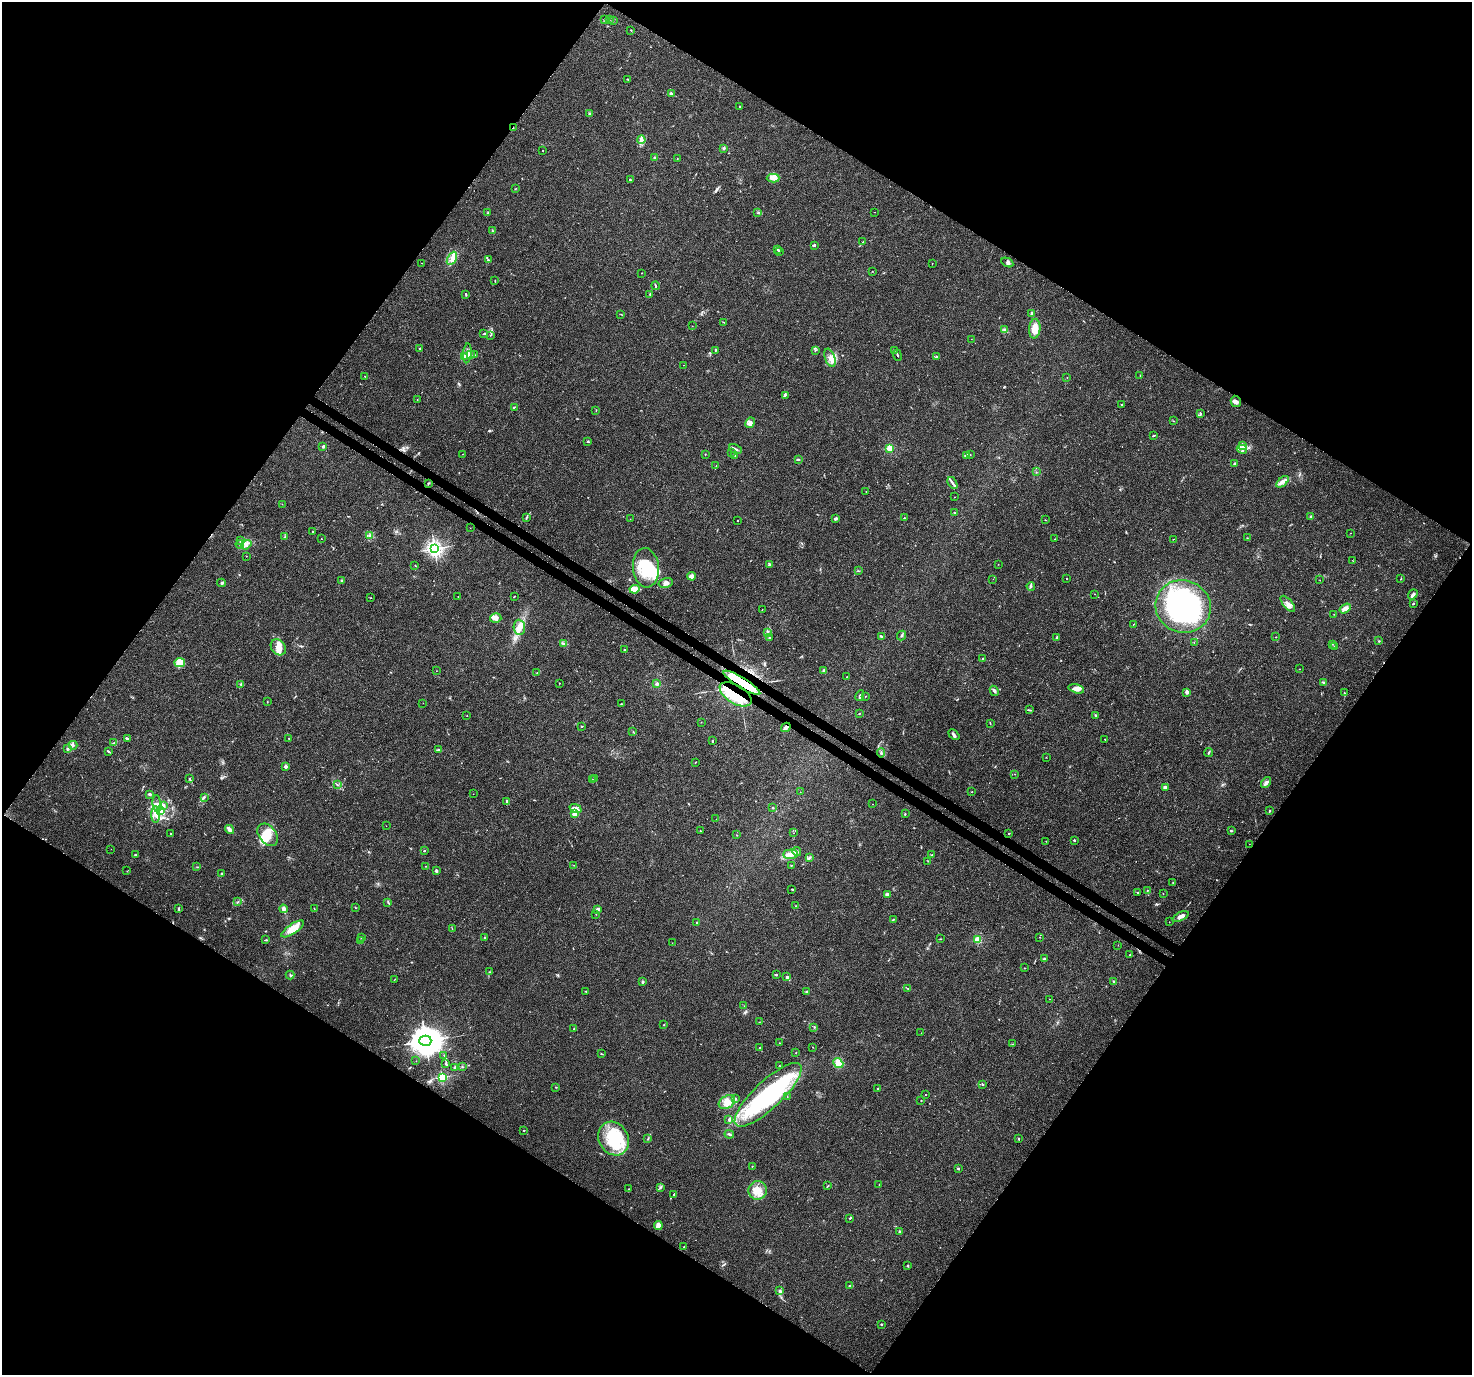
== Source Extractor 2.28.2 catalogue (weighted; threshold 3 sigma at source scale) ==
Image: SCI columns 35-5914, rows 236-5727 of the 5958 x 6028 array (HDU 1 of 3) = the unmasked area's bounding box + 8 px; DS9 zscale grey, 4 x 4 block average (1 PNG px = mean of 4 x 4 image px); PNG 1474 x 1377 px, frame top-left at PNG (2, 2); each listed source drawn as its Kron ellipse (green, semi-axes under 4 px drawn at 4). Shown black and unused: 49% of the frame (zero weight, under 3 of 4 exposures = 5% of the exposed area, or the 3 px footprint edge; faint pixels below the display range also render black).
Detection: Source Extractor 2.28.2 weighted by HDU 2 'WHT'. Background 0.0157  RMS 0.0026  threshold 0.0117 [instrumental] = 3 sigma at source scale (4.5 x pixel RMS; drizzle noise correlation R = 1.50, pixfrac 1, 0.0396/0.0396 arcsec/px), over >= 5 px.
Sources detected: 425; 3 too faint to see at this stretch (4 x 4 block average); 9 inside a brighter object's white glare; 7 cosmic-ray / hot-pixel residue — neither listed nor drawn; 12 coinciding with a brighter row at this scale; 44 inside a brighter listed object's ellipse — not listed separately; the other 350 listed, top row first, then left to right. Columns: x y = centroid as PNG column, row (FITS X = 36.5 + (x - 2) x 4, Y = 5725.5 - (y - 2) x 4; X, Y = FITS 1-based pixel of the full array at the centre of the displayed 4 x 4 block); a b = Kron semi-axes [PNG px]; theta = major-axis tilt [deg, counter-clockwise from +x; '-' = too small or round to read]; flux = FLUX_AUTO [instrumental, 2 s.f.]
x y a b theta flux
604 19 2 2 - 0.45
609 20 2 2 - 0.72
613 21 2 2 - 0.3
631 30 2 2 - 1.2
628 79 2 2 - 0.95
671 93 4 2 - 2.4
739 106 2 2 - 0.56
589 114 3 2 - 1.5
513 128 2 2 - 0.91
641 140 4 4 - 3.9
724 148 3 2 - 1.6
543 151 2 2 - 0.51
655 158 3 2 - 1.9
677 158 2 2 - 0.43
773 178 6 3 1 5.6
630 180 3 2 - 1.9
515 189 2 2 - 0.5
875 212 2 2 - 0.24
488 213 2 2 - 1.2
758 213 4 2 - 1.8
492 231 2 2 - 1.4
863 242 3 2 - 0.71
814 245 2 2 - 4
778 249 4 2 - 2
779 252 2 2 - 3.6
452 258 7 4 62 9.7
488 260 3 2 - 1.6
1007 262 6 3 -27 3.9
422 263 2 2 - 0.35
932 263 2 2 - 0.35
872 271 2 2 - 0.4
642 273 2 2 - 0.41
495 281 2 2 - 0.85
655 286 4 2 - 2.4
650 294 3 2 - 0.82
466 295 2 2 - 1.4
1032 313 3 2 - 4.2
621 314 2 2 - 0.73
724 322 2 2 - 0.59
692 326 2 2 - 0.32
1035 329 10 5 85 20
1005 330 2 2 - 1.1
483 334 3 2 - 0.9
490 335 2 2 - 0.78
971 339 2 2 - 0.25
420 348 2 2 - 0.97
715 350 3 2 - 1.5
815 350 2 2 - 0.88
894 350 2 2 - 0.52
467 353 10 2 85 5.6
470 355 3 2 - 1.9
474 355 3 3 - 1.9
897 355 5 2 - 1.9
465 356 3 3 - 2.5
936 357 4 2 - 1.6
830 358 9 5 -70 9.3
684 365 2 2 - 0.32
365 376 2 2 - 0.63
1140 376 2 2 - 0.62
1067 377 2 2 - 0.55
785 395 3 2 - 2.4
417 399 2 2 - 0.35
1236 401 6 5 - 5
1122 405 2 2 - 0.84
514 407 3 2 - 1
596 410 2 2 - 0.63
1200 413 3 2 - 1.3
1173 421 3 2 - 0.65
750 423 5 4 - 7.7
1153 436 4 2 - 1.7
588 441 3 2 - 1.8
1242 446 2 2 - 1.6
323 447 3 3 - 2.5
890 448 2 2 - 83
735 449 7 2 -25 3.6
1242 449 5 3 - 4.1
732 452 2 2 - 0.31
462 454 2 2 - 0.73
705 454 2 2 - 0.63
734 455 2 2 - 0.56
966 455 4 3 - 2.4
970 455 2 2 - 1.3
798 459 3 2 - 1.3
1234 463 2 2 - 2.5
716 465 2 2 - 0.32
1036 472 2 2 - 0.52
1283 482 7 4 43 6.7
428 483 2 2 - 0.77
952 483 6 2 -56 3.3
866 492 2 2 - 0.73
954 497 2 2 - 0.43
282 504 2 2 - 0.29
954 513 3 2 - 1.1
1311 516 3 3 - 2.1
526 518 2 2 - 1.2
904 518 2 2 - 0.88
630 519 2 2 - 0.34
835 519 4 3 - 2.9
738 520 2 2 - 1.5
1045 520 2 2 - 0.71
470 528 2 2 - 0.3
312 531 2 2 - 1.2
1350 533 2 2 - 0.36
370 535 4 2 - 1.4
285 537 3 2 - 1.6
1247 538 2 2 - 0.54
321 539 2 2 - 0.65
1055 539 2 2 - 0.61
1173 539 2 2 - 0.51
241 541 2 2 - 1.2
240 544 4 2 - 3.1
246 545 5 3 - 5.1
434 548 2 2 - 530
246 556 2 2 - 0.34
1353 561 2 2 - 0.5
998 564 2 2 - 0.29
415 565 2 2 - 0.7
770 565 3 3 - 2.2
646 568 19 13 -84 55
859 571 2 2 - 0.81
692 576 4 3 - 8
993 579 2 2 - 0.29
1066 579 2 2 - 0.81
1400 579 2 2 - 0.75
1320 580 2 2 - 0.48
342 581 2 2 - 1.2
221 583 4 3 - 2.6
666 583 7 5 14 5.9
1031 586 4 2 - 1.5
635 589 5 3 - 21
1095 594 2 2 - 0.3
1413 594 5 2 - 5.6
458 596 2 2 - 0.5
515 596 3 2 - 1
371 598 2 2 - 0.63
1413 603 2 2 - 1.7
1288 604 10 4 -50 8.2
1183 606 28 26 -20 280
762 609 2 2 - 0.5
1345 609 6 4 33 6.4
1334 614 2 2 - 0.47
496 618 5 4 - 5.9
1134 624 2 2 - 0.63
519 627 7 5 -86 11
768 633 3 2 - 1.7
881 636 4 2 - 1.8
902 636 5 2 - 2.4
1276 637 2 2 - 0.47
769 638 3 2 - 1.6
1057 638 3 2 - 1.9
1379 641 2 2 - 0.93
1194 642 2 2 - 0.38
563 644 4 3 - 2.3
1332 644 2 2 - 0.5
278 647 9 7 -51 12
1335 647 2 2 - 1
624 650 2 2 - 3.6
983 658 2 2 - 1.2
180 663 5 4 - 7.1
1299 669 2 2 - 0.34
824 670 2 2 - 9.8
436 671 2 2 - 0.32
537 673 2 2 - 0.39
846 677 2 2 - 0.44
1323 682 3 2 - 1.4
559 683 2 2 - 0.53
742 683 21 5 -32 180
241 684 3 2 - 1.9
657 684 3 3 - 2.9
1076 689 8 4 -14 8.4
994 691 5 2 - 3.1
1187 692 4 3 - 2.8
1344 693 2 2 - 0.63
736 694 18 9 -31 61
860 696 5 2 - 2.5
865 696 2 2 - 0.46
267 702 2 2 - 0.52
423 703 2 2 - 0.28
621 704 2 2 - 0.49
1029 710 3 2 - 0.93
859 714 2 2 - 0.78
1096 715 2 2 - 0.93
467 716 2 2 - 0.46
701 722 2 2 - 0.53
990 723 2 2 - 0.75
581 726 2 2 - 0.66
786 727 5 2 - 10
633 732 2 2 - 0.64
954 735 6 3 -43 3.1
289 738 2 2 - 0.56
127 739 4 2 - 2.9
1105 739 2 2 - 0.65
712 741 2 2 - 1.5
113 743 2 2 - 0.77
73 745 4 2 - 2.6
67 748 2 2 - 1.3
438 750 3 2 - 2.1
109 752 2 2 - 0.86
1209 752 4 2 - 2.1
881 753 5 3 - 3
1046 757 2 2 - 0.34
695 762 3 2 - 0.72
285 766 2 2 - 15
1015 774 2 2 - 0.54
190 778 2 2 - 0.98
595 778 2 2 - 0.78
593 780 2 2 - 0.94
1266 782 6 3 53 5.3
337 785 2 2 - 0.86
1165 787 4 3 - 5.4
972 791 2 2 - 0.45
800 792 2 2 - 0.42
149 794 3 2 - 2.4
473 794 2 2 - 0.81
204 797 3 2 - 1.6
507 802 3 2 - 2.9
157 804 8 3 -83 5.1
873 804 2 2 - 0.56
163 805 2 2 - 1.3
773 808 2 2 - 2.7
576 809 6 3 -21 5.6
161 811 4 3 - 5.1
1270 811 2 2 - 1.1
156 814 8 3 -89 8.5
575 814 2 2 - 49
905 814 3 2 - 0.98
716 819 2 2 - 0.52
386 826 2 2 - 0.3
229 829 5 2 - 8.2
700 831 2 2 - 0.55
1231 831 2 2 - 1.8
793 833 2 2 - 0.35
1009 833 2 2 - 1.6
171 834 2 2 - 0.87
268 835 12 8 -51 32
737 835 2 2 - 0.42
1074 840 2 2 - 4.8
1046 841 2 2 - 1.2
1249 844 2 2 - 0.4
111 849 2 2 - 0.21
424 851 2 2 - 3.6
797 851 4 2 - 2.6
790 854 7 4 3 9.3
135 855 2 2 - 1.3
932 855 2 2 - 0.98
809 858 3 2 - 2.8
928 861 2 2 - 0.79
574 865 2 2 - 0.49
791 865 3 2 - 0.63
426 866 2 2 - 0.51
197 867 2 2 - 0.51
127 871 2 2 - 0.33
436 871 4 2 - 1.5
222 874 2 2 - 9.2
1173 882 2 2 - 0.51
792 889 2 2 - 0.95
1147 890 2 2 - 0.65
1138 893 3 2 - 0.72
887 894 2 2 - 23
1163 894 2 2 - 0.87
238 902 3 2 - 1.1
388 902 3 2 - 1
796 906 2 2 - 0.61
314 908 2 2 - 0.65
356 908 2 2 - 0.54
179 909 3 2 - 2.4
283 909 4 3 - 4.9
598 909 2 2 - 16
596 914 2 2 - 0.37
1180 916 9 3 24 6.7
893 920 3 2 - 0.99
1169 922 2 2 - 0.46
696 923 2 2 - 1.2
293 929 13 5 34 21
452 929 2 2 - 0.68
484 937 3 2 - 1.6
1039 937 2 2 - 0.39
361 938 2 2 - 1.1
940 939 2 2 - 0.61
266 940 3 2 - 1.2
361 940 3 2 - 0.99
978 940 2 2 - 73
672 943 2 2 - 0.34
1118 945 2 2 - 0.42
1130 955 3 2 - 0.85
1044 959 2 2 - 4.7
1024 968 2 2 - 0.48
490 972 2 2 - 0.66
290 975 4 2 - 1.5
776 975 3 2 - 1.6
787 977 3 2 - 2
395 979 3 2 - 0.62
1114 981 3 2 - 0.98
643 982 2 2 - 3.8
907 988 2 2 - 0.63
586 991 2 2 - 0.97
806 991 3 2 - 1.3
1050 999 2 2 - 0.34
744 1006 2 2 - 0.42
759 1022 2 2 - 0.71
664 1025 2 2 - 2.4
814 1027 2 2 - 0.86
574 1029 2 2 - 4.1
921 1033 2 2 - 0.25
425 1041 6 5 - 3500
779 1043 2 2 - 0.55
1013 1044 2 2 - 0.59
813 1047 2 2 - 0.89
759 1048 2 2 - 0.92
796 1052 2 2 - 0.72
601 1053 2 2 - 0.45
444 1055 2 2 - 0.71
416 1061 2 2 - 0.39
446 1063 4 2 - 1.8
838 1063 5 4 - 13
780 1065 2 2 - 0.38
454 1067 3 2 - 1.5
463 1067 3 2 - 0.97
442 1077 2 2 - 190
982 1085 2 2 - 1
556 1087 2 2 - 0.98
878 1089 3 2 - 1.3
768 1095 44 14 43 190
925 1095 2 2 - 0.75
787 1097 2 2 - 0.33
736 1099 3 2 - 0.96
921 1100 2 2 - 0.48
727 1102 9 6 30 14
729 1119 3 3 - 1.9
524 1130 3 2 - 0.83
729 1134 5 2 - 2.5
614 1139 17 14 -59 70
648 1139 3 2 - 1.2
1019 1139 3 2 - 1.1
752 1166 2 2 - 0.64
958 1169 3 2 - 1.4
879 1184 2 2 - 0.43
828 1186 3 2 - 0.97
661 1187 2 2 - 0.77
629 1189 2 2 - 0.5
758 1190 9 9 - 20
674 1194 3 2 - 2.2
850 1218 3 2 - 1.3
658 1225 4 4 - 10
899 1231 3 2 - 1.3
684 1247 2 2 - 1.1
908 1266 3 2 - 1.3
849 1286 3 2 - 1.4
780 1291 4 2 - 2.8
881 1324 2 2 - 1.5
Overlapping masked pixels (flux is a lower limit): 4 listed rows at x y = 513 128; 742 683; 736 694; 786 727
Diffuse or blended objects may show on this block-average render without a row.